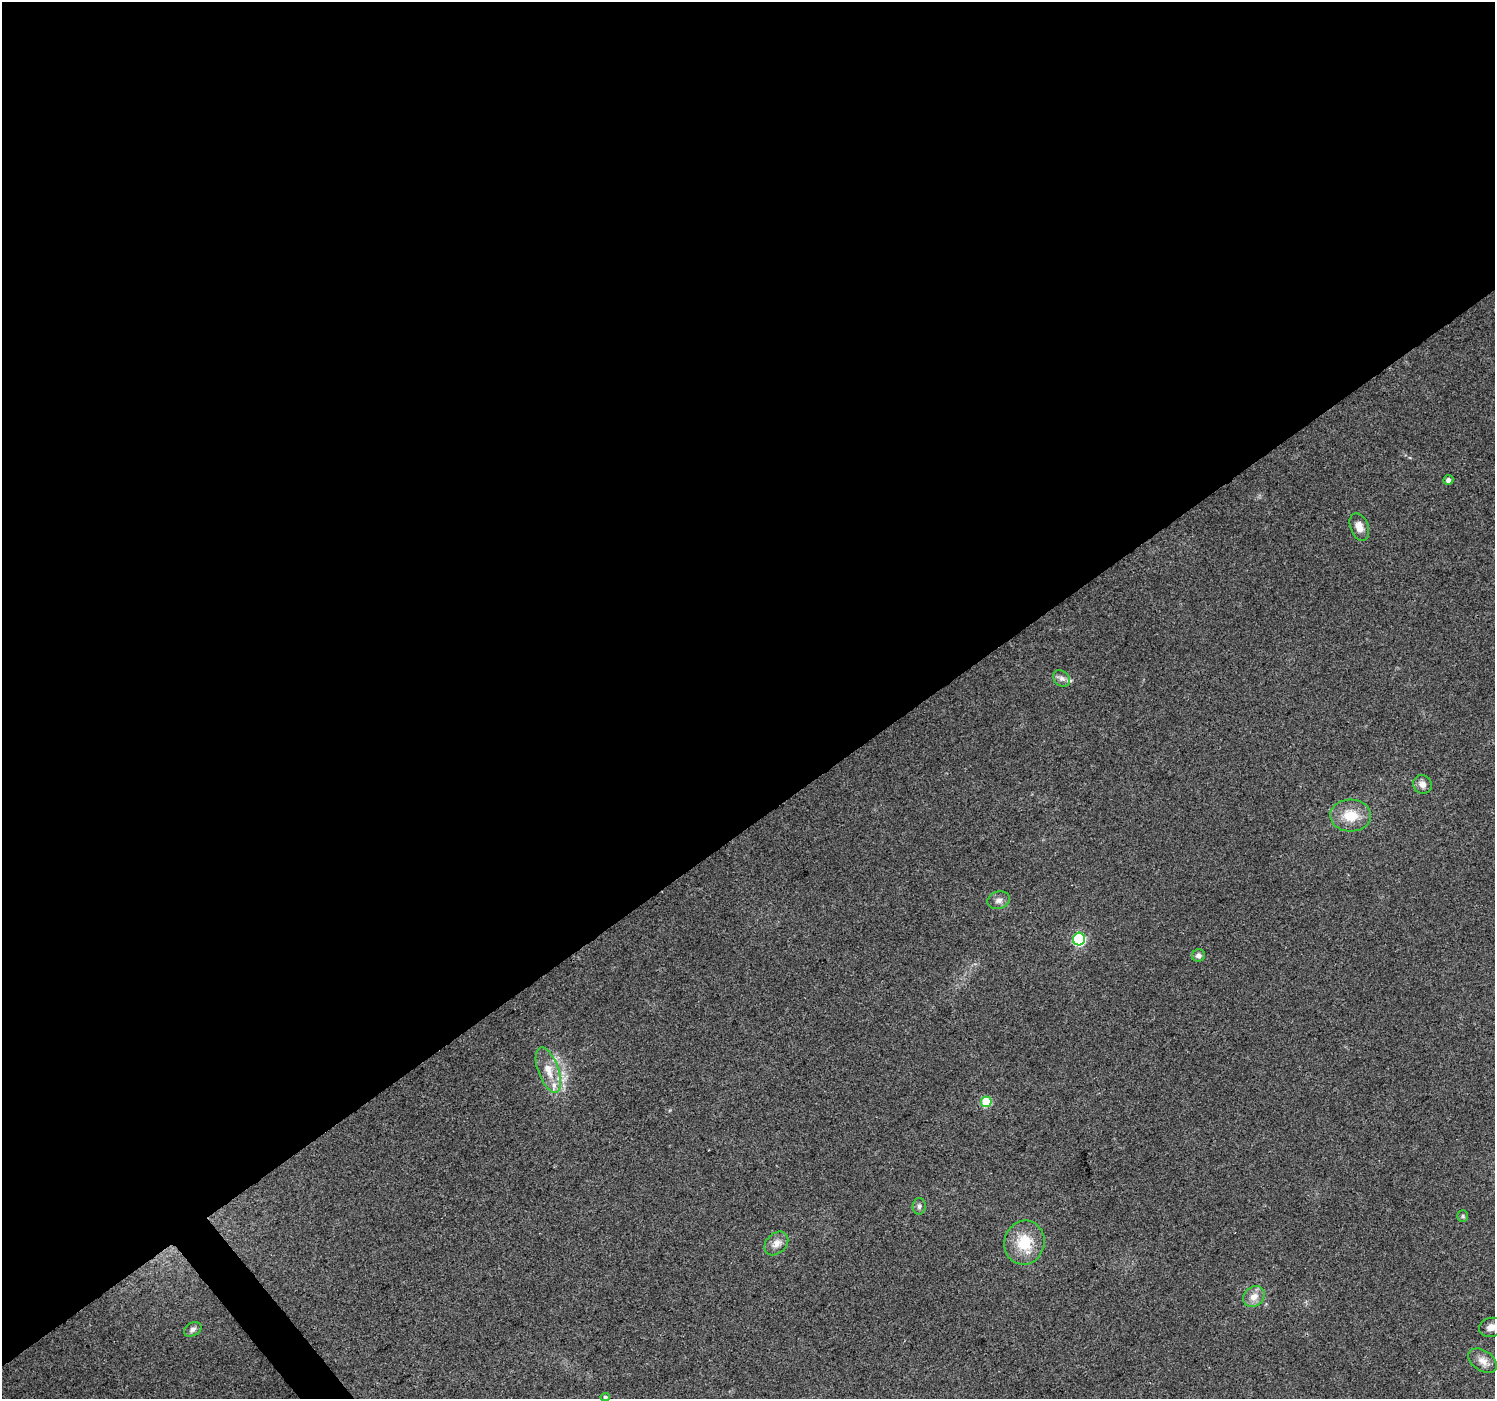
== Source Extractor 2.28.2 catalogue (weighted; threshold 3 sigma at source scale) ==
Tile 2 of 4 x 4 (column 2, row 1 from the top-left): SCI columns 1497-2989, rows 4387-5783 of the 5976 x 5916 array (HDU 1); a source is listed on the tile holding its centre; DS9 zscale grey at full resolution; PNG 1497 x 1401 px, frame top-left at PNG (2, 2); each listed source drawn as its Kron ellipse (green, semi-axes under 4 px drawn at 4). Shown black and unused: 60% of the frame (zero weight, under 2 of 3 exposures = <1% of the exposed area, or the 3 px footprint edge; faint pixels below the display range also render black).
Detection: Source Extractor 2.28.2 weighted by HDU 2 'WHT'; one run over the whole footprint, this tile lists its part. Background 0.106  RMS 0.0086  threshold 0.0387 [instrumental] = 3 sigma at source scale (4.5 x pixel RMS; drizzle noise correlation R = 1.50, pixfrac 1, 0.0396/0.0396 arcsec/px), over >= 5 px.
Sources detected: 21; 2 inside a brighter listed object's ellipse — not listed separately; the other 19 listed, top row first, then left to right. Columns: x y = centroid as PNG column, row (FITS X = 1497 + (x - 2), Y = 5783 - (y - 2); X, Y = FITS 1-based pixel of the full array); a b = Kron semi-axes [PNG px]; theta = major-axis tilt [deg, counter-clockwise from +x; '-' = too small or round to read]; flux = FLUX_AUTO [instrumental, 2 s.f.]
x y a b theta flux
1448 480 5 5 - 3.6
1359 527 14 9 -69 7.3
1062 678 9 7 -43 3.5
1422 784 9 9 - 5.1
1351 816 20 16 -2 20
999 900 11 8 17 4.3
1079 939 6 6 - 110
1198 955 6 6 - 4
548 1070 24 10 -70 14
986 1102 5 5 - 36
919 1206 8 6 86 2.6
1463 1216 6 5 - 1.4
776 1243 13 10 44 6.6
1024 1243 22 20 76 27
1254 1297 12 9 40 7.6
1491 1327 12 9 14 6.4
193 1329 9 6 27 2.9
1483 1361 16 10 -33 7.1
605 1397 4 4 - 1.4
Isophote crosses this tile's border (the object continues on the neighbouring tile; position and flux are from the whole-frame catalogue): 1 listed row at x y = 1491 1327